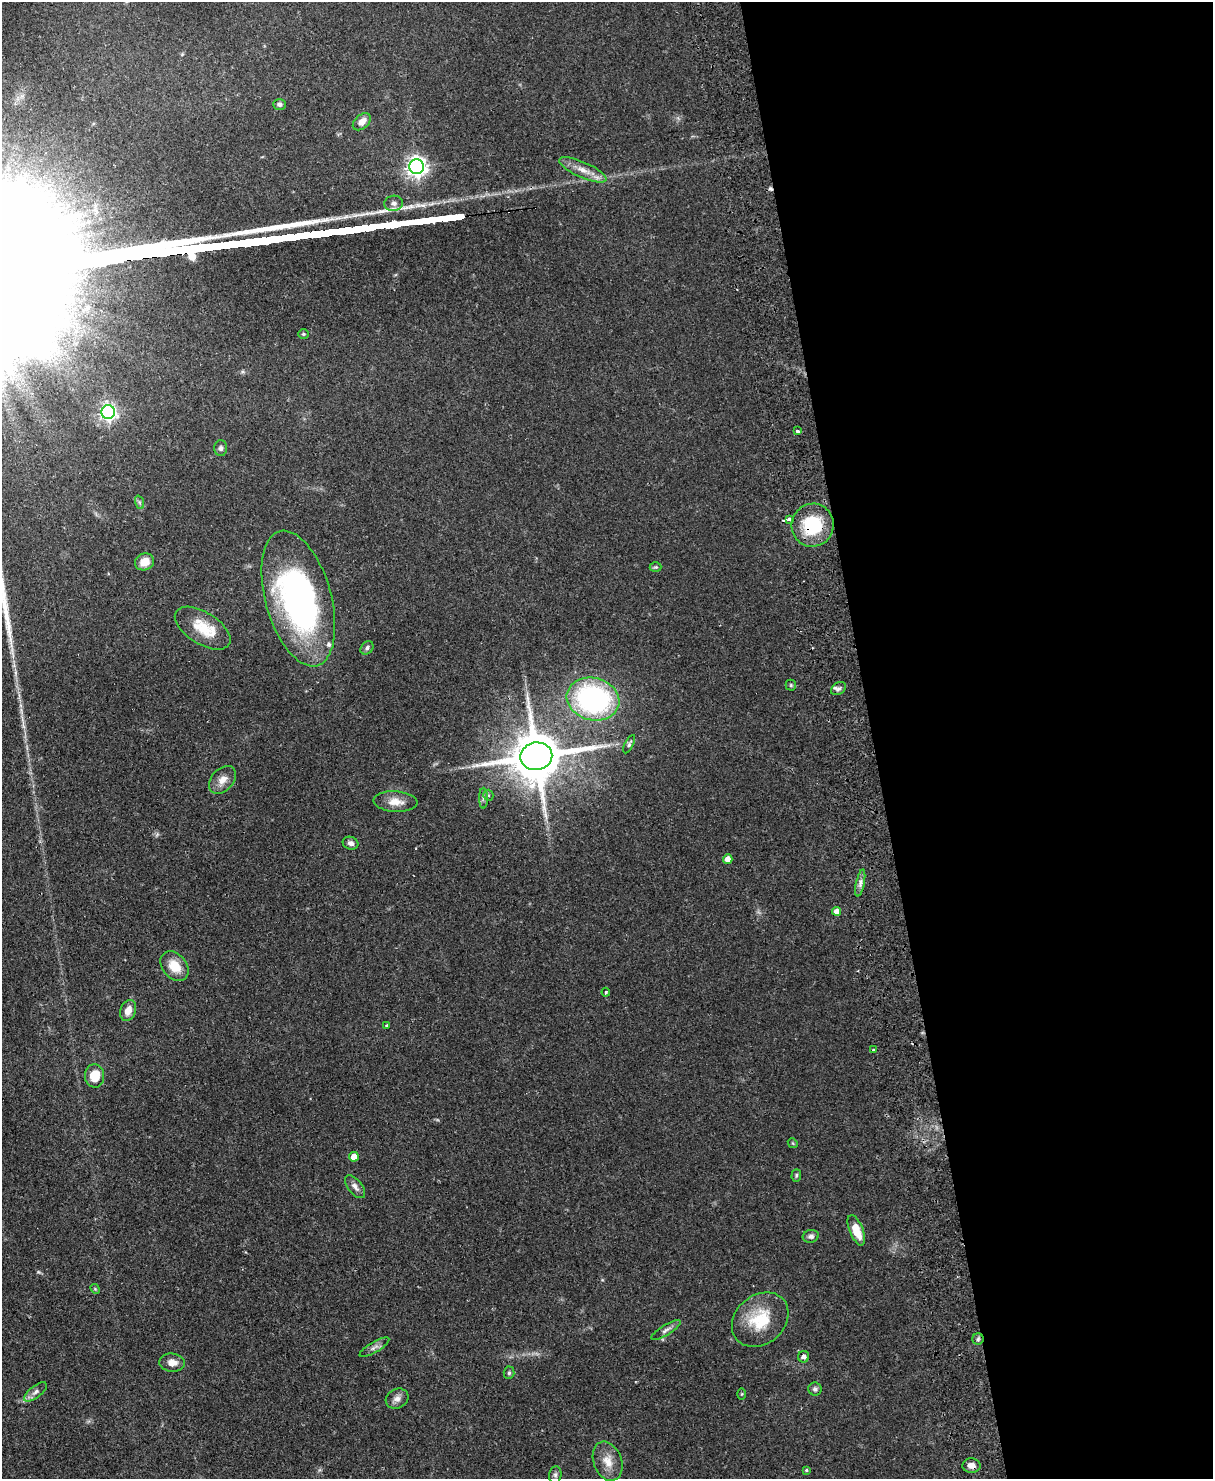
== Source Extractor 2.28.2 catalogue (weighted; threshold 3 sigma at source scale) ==
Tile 8 of 4 x 3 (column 4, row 2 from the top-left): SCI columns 3691-4901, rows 1742-3218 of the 4958 x 4848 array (HDU 1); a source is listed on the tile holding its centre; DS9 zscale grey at full resolution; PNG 1215 x 1481 px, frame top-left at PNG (2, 2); each listed source drawn as its Kron ellipse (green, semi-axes under 4 px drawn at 4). Shown black and unused: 28% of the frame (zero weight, under 2 of 3 exposures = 3% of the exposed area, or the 3 px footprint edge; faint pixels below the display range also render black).
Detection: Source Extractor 2.28.2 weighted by HDU 2 'WHT'; one run over the whole footprint, this tile lists its part. Background 0.0581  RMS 0.0056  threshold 0.025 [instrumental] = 3 sigma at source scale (4.5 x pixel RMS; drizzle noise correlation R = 1.50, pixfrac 1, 0.05/0.05 arcsec/px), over >= 5 px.
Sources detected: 65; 1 inside a brighter object's white glare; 4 cosmic-ray / hot-pixel residue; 1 long thin detection or spike segment (spike, bleed or trail) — neither listed nor drawn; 1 inside a brighter listed object's ellipse — not listed separately; the other 58 listed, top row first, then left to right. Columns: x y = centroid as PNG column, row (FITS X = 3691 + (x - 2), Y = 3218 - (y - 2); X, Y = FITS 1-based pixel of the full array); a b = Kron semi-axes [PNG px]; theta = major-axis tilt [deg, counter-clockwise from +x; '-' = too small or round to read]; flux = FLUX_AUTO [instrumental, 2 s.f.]
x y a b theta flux
280 104 6 5 - 1.5
362 122 10 6 42 4.5
416 167 7 7 - 320
583 170 25 7 -24 6.6
394 203 9 7 5 3.4
303 334 5 4 - 0.72
108 412 7 6 - 170
797 431 3 3 - 2
221 448 8 6 88 1.6
139 502 7 4 -71 1
789 519 3 3 - 6.4
813 525 21 21 - 29
144 562 9 8 - 6.7
656 567 6 5 - 0.77
298 598 70 33 -74 170
203 628 31 16 -32 16
367 648 7 5 51 1.5
791 685 5 5 - 0.75
839 689 8 6 34 1.8
593 699 27 21 -15 110
629 744 10 4 63 1.1
536 756 16 14 10 3300
222 780 16 11 48 5.2
488 795 5 5 - 0.88
483 798 10 4 -90 1.5
395 802 22 10 -3 6.7
350 843 8 6 -18 2.2
728 859 5 4 - 4.1
860 883 13 4 78 2.5
836 911 4 4 - 3.4
175 966 17 12 -50 10
606 992 4 3 - 0.7
128 1010 11 7 68 5.1
387 1025 4 3 - 0.8
874 1050 3 3 - 0.78
94 1076 12 9 -86 11
793 1143 5 4 - 0.63
354 1157 5 5 - 6.7
796 1175 6 4 87 0.92
355 1187 13 7 -51 2.8
856 1230 16 6 -68 9.4
811 1236 8 6 16 2
95 1289 5 4 - 0.64
760 1320 31 24 40 24
666 1330 17 5 31 2.3
978 1339 6 5 - 1.2
374 1347 17 5 30 2.3
804 1357 5 5 - 2.2
172 1363 13 9 -4 4.4
509 1373 6 5 - 0.99
815 1389 6 6 - 1.5
35 1392 13 6 39 2.4
742 1394 6 4 89 0.56
397 1399 12 9 27 3.2
608 1461 20 14 -69 8.2
971 1466 9 7 -3 3.8
806 1470 4 3 - 0.7
555 1475 8 6 83 1.5
Overlapping masked pixels (flux is a lower limit): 4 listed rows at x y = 813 525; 536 756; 978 1339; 971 1466